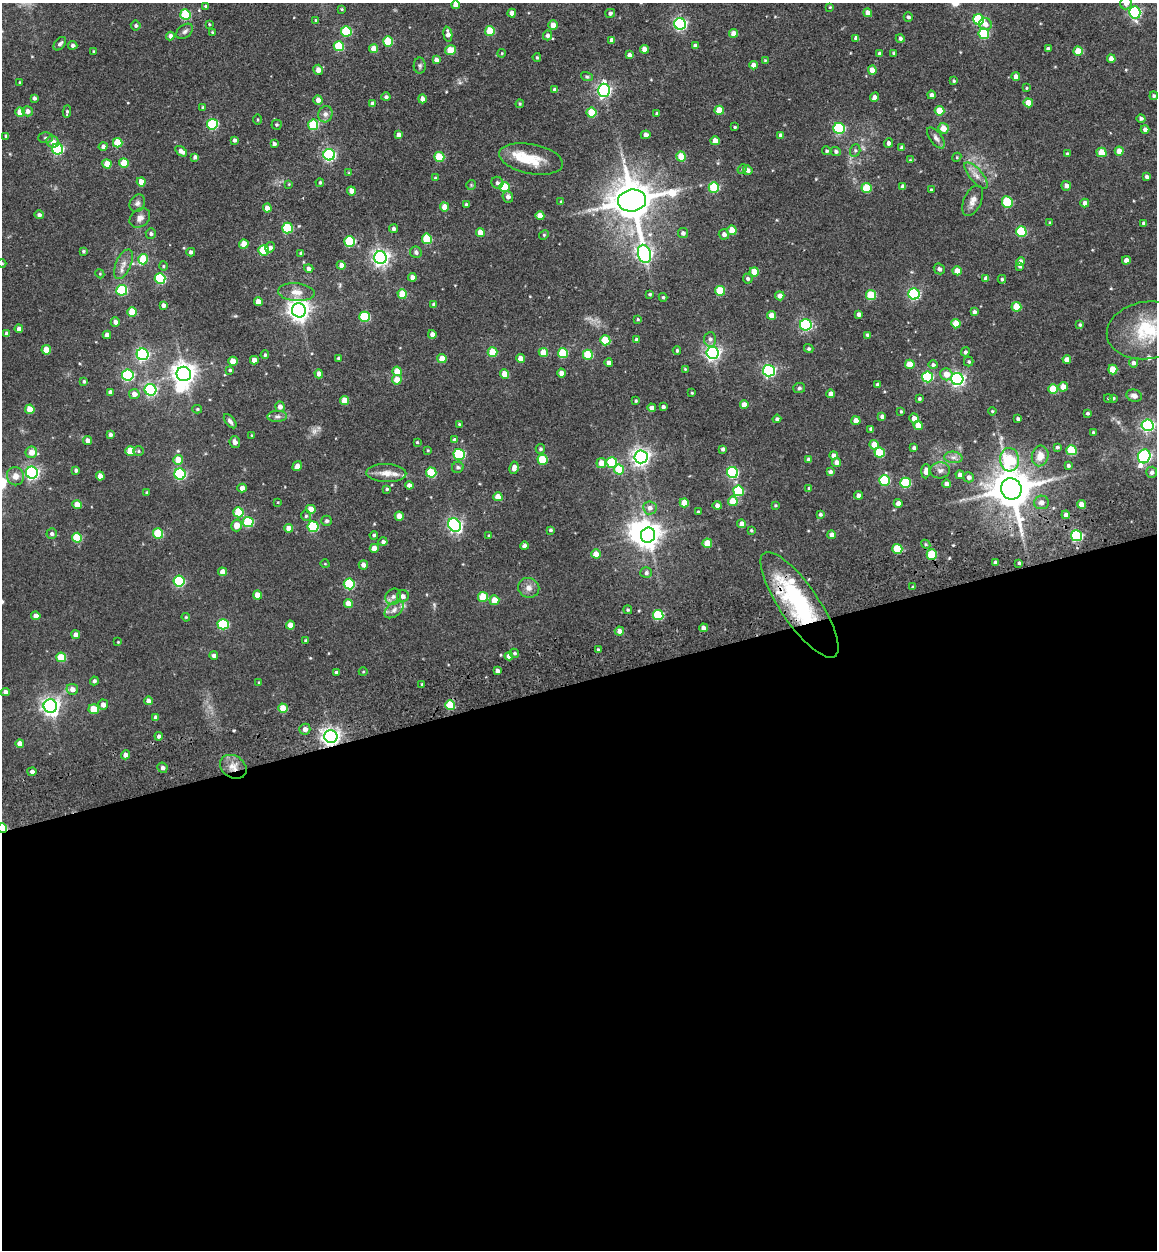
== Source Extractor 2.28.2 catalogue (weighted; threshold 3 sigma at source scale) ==
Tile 15 of 4 x 4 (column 3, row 4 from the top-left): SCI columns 2645-3799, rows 120-1367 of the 5253 x 5273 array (HDU 1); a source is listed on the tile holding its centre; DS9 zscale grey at full resolution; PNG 1159 x 1252 px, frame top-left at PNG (2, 3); each listed source drawn as its Kron ellipse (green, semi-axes under 4 px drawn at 4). Shown black and unused: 46% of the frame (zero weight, under 3 of 4 exposures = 9% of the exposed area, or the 3 px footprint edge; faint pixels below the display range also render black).
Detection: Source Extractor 2.28.2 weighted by HDU 2 'WHT'; one run over the whole footprint, this tile lists its part. Background 0.0817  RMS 0.0093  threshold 0.0418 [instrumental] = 3 sigma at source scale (4.5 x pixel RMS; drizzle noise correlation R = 1.50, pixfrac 1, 0.05/0.05 arcsec/px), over >= 5 px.
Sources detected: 466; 1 too faint to see at this stretch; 2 inside a brighter object's white glare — neither listed nor drawn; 6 inside a brighter listed object's ellipse — not listed separately; the other 457 listed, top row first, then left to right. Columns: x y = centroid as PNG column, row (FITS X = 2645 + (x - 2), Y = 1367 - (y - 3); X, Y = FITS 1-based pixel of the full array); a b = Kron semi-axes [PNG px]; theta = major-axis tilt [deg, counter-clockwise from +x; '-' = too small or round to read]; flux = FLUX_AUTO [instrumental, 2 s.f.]
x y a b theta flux
1126 3 6 6 - 4.3
456 5 4 4 - 8.4
206 6 3 3 - 1.3
830 7 4 4 - 0.88
342 9 4 3 - 0.98
1135 12 6 5 - 120
512 13 4 4 - 6.7
610 13 5 4 - 2.6
868 13 4 4 - 7.6
185 15 5 5 - 48
908 17 5 4 - 2.2
978 19 5 5 - 61
316 20 4 3 - 0.98
209 24 4 3 - 0.81
680 24 6 5 - 160
985 24 6 6 - 5.3
136 25 5 5 - 1.7
553 25 5 5 - 7.7
185 31 9 6 39 2.7
346 31 5 5 - 54
490 31 5 5 - 26
212 32 3 3 - 0.84
733 33 4 4 - 9.4
448 34 7 4 -82 5.4
984 34 5 5 - 45
547 35 5 4 - 2.6
170 36 4 4 - 3.6
856 38 4 4 - 3.9
900 39 4 4 - 2.4
612 40 4 4 - 4.2
388 41 5 5 - 34
60 44 8 5 51 2.6
73 45 4 4 - 2.7
339 46 5 5 - 38
695 46 4 4 - 3.1
373 49 4 4 - 9.1
644 49 4 4 - 6.9
1048 49 4 3 - 2.6
450 50 5 4 - 19
94 51 3 3 - 1
1078 51 4 4 - 17
502 53 4 3 - 0.8
894 53 4 3 - 1.6
880 54 4 4 - 3.1
629 55 4 4 - 3.3
537 57 4 3 - 0.99
1111 59 4 4 - 7.7
436 60 4 4 - 4.2
765 60 4 4 - 0.81
753 65 4 4 - 5.4
420 66 8 6 89 2.2
318 70 5 5 - 5.4
872 70 4 4 - 10
587 77 6 4 -16 1.4
1016 77 4 4 - 5.7
954 81 4 4 - 1.3
20 82 3 3 - 0.83
1026 88 4 3 - 0.99
555 90 4 4 - 5.1
604 90 6 6 - 220
931 95 4 4 - 3
1154 96 4 4 - 1.8
386 97 4 4 - 2
874 97 5 4 - 4
34 98 4 3 - 2.1
422 99 4 4 - 5.2
318 100 5 4 - 5.5
1028 103 4 4 - 14
372 104 4 4 - 4.2
520 104 4 4 - 0.95
203 108 4 4 - 1.8
719 110 4 4 - 15
27 111 5 5 - 4.3
939 111 5 5 - 21
20 112 5 4 - 14
67 112 6 3 86 1.4
591 113 5 5 - 29
657 113 3 3 - 1.4
325 114 8 7 - 3.9
1141 118 4 4 - 2.3
257 120 5 3 - 0.88
212 124 5 5 - 67
276 125 5 5 - 1.4
313 125 5 5 - 44
735 127 3 3 - 1.1
839 128 5 5 - 90
943 128 5 5 - 10
1145 129 4 4 - 3.7
398 135 4 4 - 4
646 135 5 4 - 3.8
781 135 4 4 - 3.6
6 136 4 3 - 2.2
46 138 7 5 1 1.8
936 138 12 6 -53 3.7
235 140 4 4 - 2.3
715 141 4 4 - 8.4
53 142 6 5 - 7.1
118 143 5 5 - 25
888 143 5 4 - 3.1
274 144 4 3 - 2.6
103 146 4 4 - 3.2
902 148 4 4 - 3.3
57 149 5 5 - 110
855 150 6 5 - 1.9
181 151 7 4 -35 4.7
827 151 5 4 - 1.3
836 151 5 4 - 2
1119 151 4 4 - 9.3
1102 152 5 4 - 19
1067 154 4 3 - 1.5
329 155 6 5 - 150
195 157 4 4 - 2.8
439 157 5 5 - 33
681 157 5 4 - 25
957 157 5 3 - 0.89
531 159 32 15 -11 24
910 160 3 3 - 0.71
124 163 5 5 - 18
107 164 4 4 - 15
742 169 5 4 - 1.1
748 170 5 4 - 3.3
349 173 4 4 - 1.2
976 176 16 6 -50 6.1
1147 177 4 3 - 2.4
435 178 4 4 - 1.1
141 182 4 4 - 9
320 183 4 4 - 1.4
497 183 6 5 - 2.6
289 184 4 3 - 0.73
471 185 5 5 - 1.2
903 186 4 4 - 3.9
1066 186 5 5 - 4.2
504 187 5 5 - 36
714 188 5 5 - 44
866 188 5 5 - 28
931 190 3 3 - 1.7
351 191 4 4 - 8.4
508 197 6 5 - 4.2
632 200 14 11 9 3300
973 201 16 8 65 6.1
561 202 4 3 - 1.2
1007 202 6 5 - 49
137 203 9 7 56 3.1
1085 203 4 4 - 4.3
466 205 4 3 - 2.1
444 207 4 4 - 8.4
267 208 4 4 - 8.4
39 215 5 4 - 2.7
540 216 4 4 - 11
140 218 11 8 39 5.1
1050 223 4 3 - 1.2
1144 223 4 4 - 1.9
287 228 5 5 - 56
394 229 4 4 - 2.5
732 230 4 4 - 14
480 232 4 4 - 9.8
1021 232 5 5 - 49
683 233 5 5 - 2.8
151 234 5 5 - 2.1
724 234 5 5 - 4
544 235 5 4 - 1.2
427 239 5 5 - 34
349 241 5 5 - 46
244 244 4 4 - 15
270 247 5 4 - 3
263 250 5 5 - 41
83 251 4 4 - 1.4
191 252 4 4 - 2.6
416 252 6 5 - 2.5
301 253 3 3 - 1.6
644 254 9 6 -75 270
380 258 6 6 - 340
143 259 5 5 - 28
1126 260 4 4 - 5
1020 261 5 4 - 3.8
2 263 4 4 - 0.88
123 264 16 7 66 6.7
341 265 4 4 - 4.6
163 266 4 4 - 0.99
1020 266 3 3 - 1.8
309 268 5 4 - 3.1
939 269 6 5 - 2.5
957 271 4 4 - 10
754 272 5 4 - 18
100 274 5 3 - 0.88
412 277 4 4 - 5.4
160 278 5 5 - 66
986 278 4 4 - 4.2
748 279 5 4 - 2.3
1002 279 4 3 - 1.4
122 290 5 5 - 59
720 291 5 5 - 28
296 292 18 9 -5 8.6
402 294 5 4 - 19
650 294 4 3 - 1.5
914 294 5 5 - 110
871 295 5 5 - 33
780 296 4 4 - 5.1
663 297 4 4 - 1.4
258 302 4 4 - 8.6
434 304 4 3 - 2.1
163 305 4 4 - 3.4
1016 307 5 4 - 20
299 310 7 7 - 610
132 312 5 5 - 24
974 312 4 4 - 2.5
859 314 4 4 - 3.8
771 315 4 4 - 8.9
365 317 5 5 - 57
638 319 4 3 - 1.1
115 322 4 4 - 4
956 324 4 4 - 15
806 325 6 5 - 120
1080 325 4 4 - 1.5
19 329 4 4 - 5.8
1147 330 41 28 8 52
7 334 4 4 - 5
432 334 4 4 - 4.4
107 335 4 4 - 5.6
868 335 4 3 - 2.7
710 339 7 6 - 2.8
605 340 5 5 - 36
636 340 4 3 - 2.7
809 349 5 4 - 1.7
46 350 4 4 - 16
677 350 4 3 - 1.5
492 352 5 5 - 24
543 352 4 4 - 12
965 352 4 4 - 1.9
563 353 5 5 - 36
712 353 6 6 - 270
143 354 6 6 - 150
265 355 4 4 - 1.5
588 355 5 5 - 35
339 358 3 3 - 1.9
520 358 4 4 - 8.1
442 359 4 4 - 14
1067 359 4 4 - 5.1
254 360 4 4 - 6.4
233 361 4 4 - 11
969 362 5 4 - 1.5
609 363 4 4 - 4.7
1133 363 5 4 - 3
910 364 5 4 - 15
933 365 5 4 - 2.2
685 369 3 3 - 0.85
1113 369 5 4 - 17
230 370 4 4 - 1.5
397 371 5 4 - 15
769 371 6 5 - 170
562 373 4 4 - 6.4
184 374 7 7 - 730
319 374 4 4 - 4.4
505 374 4 4 - 14
946 374 6 6 - 8
128 375 6 5 - 100
927 377 5 5 - 66
957 379 6 6 - 220
397 380 5 5 - 12
84 381 4 3 - 1.5
878 385 4 4 - 4.3
1063 387 5 5 - 7.5
799 388 6 5 - 1.6
1053 389 5 5 - 25
150 390 6 5 - 140
110 392 4 4 - 3.8
692 393 3 3 - 0.8
134 394 5 5 - 6.5
831 394 4 4 - 5.6
1134 396 8 6 -19 4
1108 398 4 3 - 0.65
1113 398 4 3 - 1.3
919 399 4 3 - 1.4
345 400 5 4 - 13
636 401 4 3 - 1.1
744 405 4 4 - 8.6
280 407 5 5 - 4.5
663 407 4 3 - 2
652 408 4 4 - 4
30 409 4 4 - 15
197 409 5 4 - 1.1
901 411 4 3 - 1
992 411 4 4 - 1.1
1087 413 3 3 - 1.5
277 416 10 5 3 2.7
882 416 4 4 - 2.7
914 418 5 4 - 6.1
777 419 4 4 - 2.2
1018 419 3 3 - 1.9
230 421 8 4 -52 2.6
856 421 4 4 - 8.3
459 424 4 4 - 1.2
918 425 5 4 - 13
1148 425 6 5 - 150
871 429 4 4 - 2.5
1093 432 3 3 - 0.98
110 435 4 4 - 2.5
252 435 3 3 - 0.75
454 439 4 4 - 1.9
87 440 4 4 - 4.9
235 442 6 5 - 3.3
417 442 3 3 - 1.1
874 445 5 4 - 10
1057 447 4 3 - 1.6
914 448 4 4 - 2.1
540 449 5 4 - 1.8
723 449 4 3 - 2.4
428 450 3 3 - 0.95
1071 450 5 5 - 34
130 451 5 4 - 22
138 451 5 5 - 1.4
31 452 6 5 - 8.3
880 453 5 5 - 38
459 454 5 5 - 69
833 455 4 4 - 3.9
1040 456 10 8 76 9.2
1144 456 7 6 - 150
641 457 6 6 - 390
953 457 9 5 -5 3.5
178 460 5 4 - 16
542 460 5 5 - 37
809 460 4 4 - 4.1
1009 460 12 9 -85 46
612 462 5 5 - 46
837 462 4 4 - 3.9
601 463 5 5 - 9.5
297 466 5 4 - 6
1068 466 3 3 - 2
458 467 6 5 - 2.1
514 468 6 4 80 4.6
619 469 5 5 - 25
76 470 4 4 - 1.9
940 470 10 8 4 3.9
926 471 7 4 87 5.3
732 472 5 5 - 92
830 472 4 4 - 2.5
1152 472 6 5 - 2.6
32 473 6 6 - 180
386 473 20 9 -1 9.4
431 473 5 5 - 37
180 474 5 5 - 94
960 475 4 4 - 4.5
15 476 9 8 - 6.9
100 476 4 4 - 9
969 477 5 5 - 3.4
884 480 5 5 - 55
906 483 5 5 - 50
946 484 4 4 - 4.8
409 485 4 4 - 3.8
242 488 4 4 - 5.1
809 488 4 3 - 1.3
387 489 4 3 - 1.5
1011 489 11 10 - 3100
738 491 5 5 - 50
147 493 4 3 - 1.4
858 495 4 4 - 3.6
498 497 4 4 - 12
733 501 5 5 - 20
278 502 3 3 - 0.69
1041 502 7 7 - 4.2
684 503 4 4 - 11
898 503 4 4 - 5.5
1081 504 4 4 - 6.5
77 505 5 4 - 10
717 505 4 4 - 4.1
775 505 4 3 - 1.1
650 508 7 6 - 4.6
311 509 5 4 - 12
238 512 5 5 - 33
698 512 4 3 - 1.1
820 514 4 4 - 1.7
1066 515 4 4 - 4.5
306 516 5 4 - 1.5
399 516 4 4 - 10
327 521 5 5 - 2.1
248 522 5 5 - 47
742 524 4 4 - 7.9
236 525 6 5 - 10
455 525 7 6 - 210
313 527 5 5 - 58
289 528 4 4 - 7.2
550 530 4 3 - 1.5
751 530 3 2 - 1.1
158 533 5 5 - 39
52 534 5 5 - 2.3
374 535 4 3 - 1.7
648 535 7 7 - 850
832 535 4 4 - 4.8
489 536 3 3 - 1.7
1076 536 5 5 - 92
77 538 5 5 - 34
383 542 4 4 - 2.4
707 543 5 4 - 17
926 544 5 4 - 1.2
524 546 4 4 - 4.3
374 548 4 4 - 7.5
897 549 5 5 - 33
596 554 4 4 - 9.9
932 555 5 5 - 35
995 562 3 3 - 2.4
1019 563 3 3 - 1.2
325 564 4 3 - 0.74
363 565 4 4 - 4.5
223 572 4 4 - 8.1
646 573 6 5 - 2.4
179 581 5 5 - 77
349 584 5 5 - 63
913 587 3 3 - 0.97
529 588 11 10 - 5.9
257 595 4 4 - 12
403 596 6 6 - 3.8
393 597 8 7 - 3.5
483 597 5 5 - 28
494 600 5 5 - 12
348 603 4 4 - 11
799 605 63 19 -55 120
394 610 11 6 39 4.3
628 610 4 4 - 1.2
658 615 5 5 - 51
36 616 5 4 - 6.5
186 617 4 4 - 1
223 624 5 5 - 68
290 625 4 4 - 8.5
703 628 4 4 - 3.8
619 631 4 4 - 5.6
76 635 4 4 - 5.4
306 640 3 3 - 1
118 642 2 2 - 0.65
598 649 4 3 - 0.99
514 653 5 4 - 1.7
214 655 4 4 - 3.3
509 656 4 4 - 4.3
61 657 5 5 - 25
497 671 4 4 - 4.1
336 672 3 3 - 1.6
363 672 4 3 - 0.78
94 681 4 4 - 2
259 682 3 3 - 0.66
422 684 3 2 - 1
72 689 6 5 - 5.9
5 692 5 4 - 3.7
148 701 4 4 - 5
103 705 5 5 - 5.6
450 705 5 5 - 31
50 706 7 6 - 390
283 708 5 4 - 15
94 709 5 5 - 17
156 717 4 4 - 2.5
305 729 5 5 - 4.3
159 736 4 4 - 2.5
331 737 7 6 - 440
20 744 4 4 - 8
125 755 4 4 - 6
233 767 14 11 -33 9.6
162 768 5 5 - 2.8
32 772 4 4 - 3
2 828 5 4 - 44
Overlapping masked pixels (flux is a lower limit): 7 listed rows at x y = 1011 489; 932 555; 799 605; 283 708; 331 737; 233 767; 2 828
Isophote crosses this tile's border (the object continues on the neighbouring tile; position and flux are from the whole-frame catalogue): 5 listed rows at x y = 1126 3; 456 5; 2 263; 1147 330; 2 828